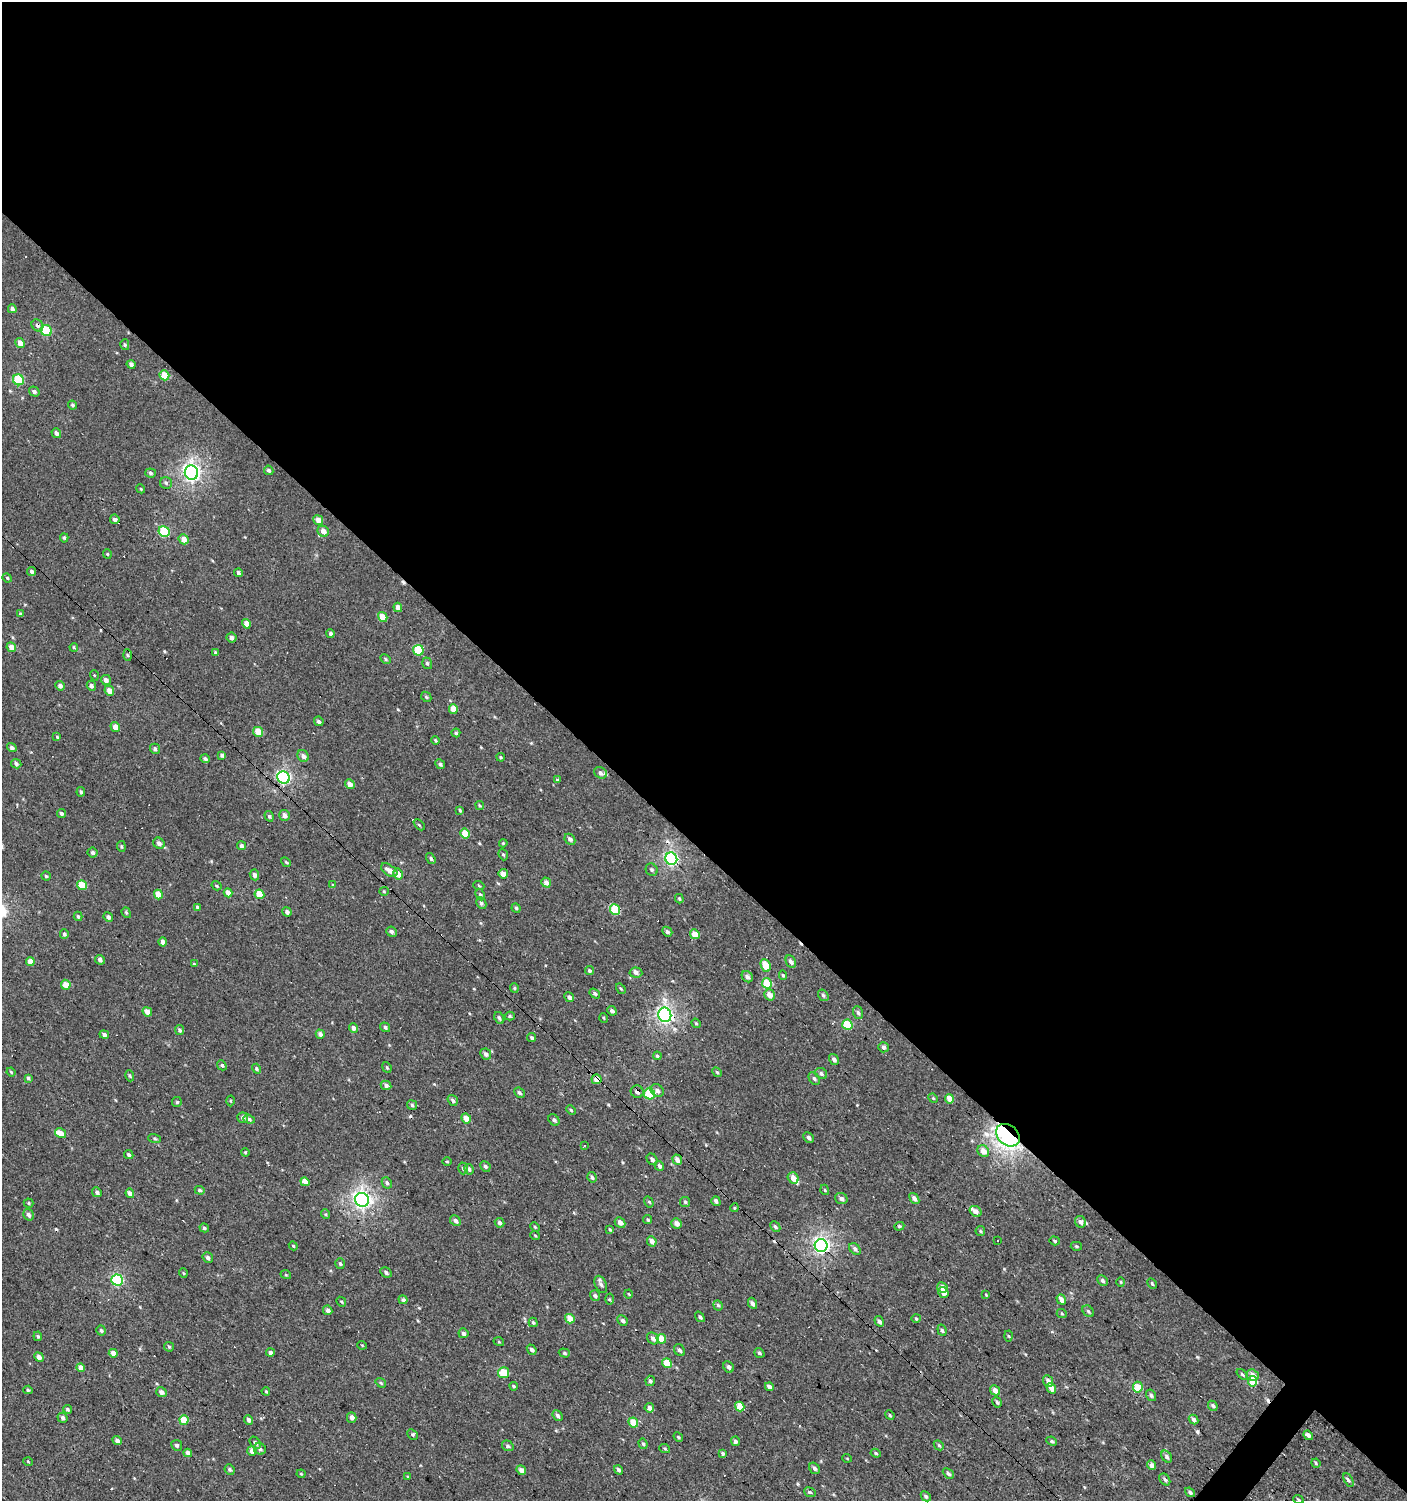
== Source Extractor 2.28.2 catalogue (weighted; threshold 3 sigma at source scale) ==
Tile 3 of 4 x 4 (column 3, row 1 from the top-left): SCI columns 2978-4382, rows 4502-6000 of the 6020 x 6000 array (HDU 1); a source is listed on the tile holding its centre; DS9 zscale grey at full resolution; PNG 1409 x 1503 px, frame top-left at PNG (2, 2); each listed source drawn as its Kron ellipse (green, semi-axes under 4 px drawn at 4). Shown black and unused: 57% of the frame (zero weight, under 2 of 3 exposures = <1% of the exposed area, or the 3 px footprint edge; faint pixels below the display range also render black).
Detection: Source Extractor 2.28.2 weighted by HDU 2 'WHT'; one run over the whole footprint, this tile lists its part. Background 9.70e-04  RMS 0.0059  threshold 0.0267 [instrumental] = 3 sigma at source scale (4.5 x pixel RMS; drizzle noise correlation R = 1.50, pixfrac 1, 0.0396/0.0396 arcsec/px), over >= 5 px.
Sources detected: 357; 10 cosmic-ray / hot-pixel residue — neither listed nor drawn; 5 inside a brighter listed object's ellipse — not listed separately; the other 342 listed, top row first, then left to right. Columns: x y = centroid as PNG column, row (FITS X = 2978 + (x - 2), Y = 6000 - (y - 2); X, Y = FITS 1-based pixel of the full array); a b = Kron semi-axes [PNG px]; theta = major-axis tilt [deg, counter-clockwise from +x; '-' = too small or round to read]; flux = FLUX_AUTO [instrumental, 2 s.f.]
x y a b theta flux
12 309 4 4 - 1.9
37 325 6 5 - 1.6
46 331 6 5 - 23
20 343 5 4 - 4.7
125 345 5 4 - 0.97
131 364 4 4 - 1.7
164 375 5 4 - 9.8
18 380 6 5 - 26
34 391 5 4 - 1.6
72 405 4 4 - 1
56 433 5 4 - 2.1
269 470 5 4 - 1.2
150 473 5 4 - 1.2
191 473 7 6 - 180
166 483 6 6 - 1.2
141 489 4 3 - 0.6
115 519 5 4 - 1.5
318 520 5 4 - 4.5
164 531 6 5 - 33
323 531 6 5 - 4.1
64 538 4 4 - 0.86
184 539 5 4 - 4.6
107 554 4 4 - 0.66
32 571 4 4 - 1.6
238 573 4 4 - 1.4
7 578 5 4 - 0.69
398 607 5 4 - 3.5
21 614 4 3 - 0.94
383 617 5 4 - 8.6
246 624 5 4 - 5.1
330 634 4 4 - 1.4
231 638 5 5 - 1.9
11 647 5 4 - 3.9
74 647 4 3 - 0.7
418 650 5 5 - 21
216 653 3 3 - 0.95
127 655 6 4 -87 0.74
385 659 5 4 - 0.81
427 663 6 4 -72 1.1
94 675 5 3 - 0.51
106 680 5 5 - 2.5
60 686 5 4 - 2.2
91 686 5 4 - 1.4
109 691 5 4 - 4.1
426 697 6 4 -45 0.83
453 709 5 4 - 6.8
319 721 5 4 - 1.5
115 727 5 4 - 4.6
258 732 5 4 - 8.9
456 733 4 4 - 0.82
57 737 4 4 - 0.73
436 740 4 3 - 0.64
12 747 5 4 - 1.6
155 749 5 5 - 1.3
222 755 4 3 - 1.5
303 756 6 5 - 2.5
501 757 4 3 - 0.69
205 759 5 4 - 1.3
16 764 5 4 - 1.5
440 764 5 4 - 1.3
600 773 7 5 -37 2
284 777 6 6 - 97
558 779 3 3 - 1.4
350 784 5 4 - 3.7
81 792 5 3 - 1
480 805 5 4 - 0.78
460 810 4 3 - 0.76
61 813 4 3 - 1.2
284 815 5 5 - 2.7
269 816 5 4 - 1
419 825 6 2 -45 0.66
465 834 5 4 - 10
570 839 6 4 -45 1.8
159 843 6 5 - 2.5
503 843 4 3 - 0.59
121 846 5 3 - 0.72
241 846 4 4 - 1.3
93 853 5 5 - 1.5
503 855 6 4 -67 0.86
431 858 6 4 -54 1.1
671 859 6 6 - 95
286 862 5 4 - 0.87
389 870 9 5 -35 4.3
652 870 6 5 - 1.3
398 874 6 5 - 5.9
503 874 5 4 - 4.1
254 875 5 4 - 2
46 876 4 4 - 0.89
546 882 5 4 - 3.2
82 885 5 4 - 13
333 885 4 4 - 0.6
217 886 5 3 - 0.68
479 886 6 3 -20 0.62
384 891 4 4 - 0.61
228 893 4 4 - 4.8
158 894 5 4 - 7.8
259 894 5 4 - 12
480 895 6 4 -61 0.93
679 899 5 3 - 0.67
481 903 6 4 -62 1.4
197 907 4 3 - 0.96
516 908 4 4 - 0.86
615 909 5 5 - 23
287 912 5 4 - 1.7
126 913 5 4 - 0.84
78 916 5 3 - 0.85
108 917 5 4 - 1.9
391 932 5 5 - 1.8
667 932 5 4 - 1.3
64 934 5 4 - 1.1
695 934 5 4 - 7.2
163 942 4 4 - 2.5
100 960 5 4 - 1.7
30 961 4 4 - 4.1
791 962 6 4 -63 2.1
194 964 4 3 - 0.65
766 965 6 4 -66 12
589 970 5 4 - 1.1
636 973 6 5 - 1.9
783 975 5 4 - 0.8
747 977 6 5 - 2
767 983 5 5 - 15
66 985 5 4 - 5.7
514 988 5 4 - 0.79
621 989 5 3 - 0.66
595 994 6 4 -34 1.4
769 995 6 5 - 5
823 995 6 4 -57 1
569 997 5 4 - 1.9
612 1011 5 4 - 1.6
147 1012 5 4 - 3.7
858 1013 6 5 - 1.2
665 1015 7 6 - 160
510 1016 5 4 - 0.8
499 1018 6 4 -61 1.4
604 1018 5 3 - 0.55
696 1023 5 4 - 0.73
847 1025 5 5 - 21
385 1027 5 4 - 1.2
353 1028 5 4 - 2.2
180 1030 5 4 - 1.1
320 1034 5 4 - 2.2
104 1035 5 4 - 1.8
532 1038 5 4 - 1.1
883 1047 5 5 - 1.4
486 1054 6 5 - 2
657 1056 4 4 - 0.99
834 1059 6 4 -56 1.9
222 1065 5 4 - 0.99
387 1067 5 4 - 0.73
256 1069 5 4 - 0.89
11 1072 4 3 - 0.6
717 1072 5 4 - 0.86
821 1074 6 5 - 1.4
130 1076 5 3 - 0.89
28 1078 4 4 - 0.86
596 1079 5 4 - 5.2
814 1079 7 5 -51 1.3
386 1085 5 4 - 1.8
657 1090 7 6 - 2.2
637 1092 6 6 - 2
519 1093 5 4 - 1.2
649 1094 5 5 - 29
933 1098 5 4 - 0.76
949 1099 5 4 - 6.6
453 1100 6 4 -54 1.4
230 1101 5 3 - 0.64
177 1102 5 5 - 0.79
412 1105 5 4 - 1.1
571 1110 5 3 - 0.7
243 1118 5 5 - 2
466 1118 5 4 - 4.6
249 1119 6 4 -18 1.4
554 1120 6 5 - 1.2
60 1133 6 4 -32 5.5
1008 1135 13 10 -40 300
808 1137 5 4 - 1.4
155 1138 6 3 -19 0.76
584 1146 3 2 - 1.2
983 1151 6 5 - 4.4
245 1152 4 3 - 0.56
129 1154 5 4 - 1.1
652 1159 6 5 - 1.7
677 1160 5 4 - 3.6
447 1161 4 3 - 0.5
485 1166 5 5 - 1.1
659 1166 5 4 - 2
463 1168 6 4 -73 1.2
469 1169 5 4 - 1.5
592 1177 5 4 - 1.1
793 1178 6 5 - 5.1
305 1182 5 4 - 5.9
387 1183 6 5 - 1.3
200 1190 5 4 - 0.82
825 1190 5 3 - 0.58
97 1192 5 4 - 1.7
130 1193 5 4 - 3.4
841 1198 6 5 - 2
914 1198 6 4 -54 2
362 1200 7 7 - 190
716 1201 5 4 - 1.6
649 1202 6 3 -57 0.8
685 1202 5 5 - 0.79
29 1203 5 4 - 0.76
734 1208 4 3 - 0.58
976 1211 6 5 - 2.8
325 1214 5 3 - 0.61
29 1215 6 4 -57 1.9
648 1220 4 4 - 0.84
455 1221 6 5 - 2
620 1222 6 5 - 3.2
1080 1222 6 5 - 2.2
499 1223 5 4 - 1.6
676 1223 5 5 - 3.5
899 1226 5 4 - 0.93
535 1227 5 3 - 0.6
775 1227 6 4 -46 0.92
204 1228 5 4 - 1.1
610 1229 4 3 - 0.62
980 1231 5 5 - 0.81
535 1235 5 3 - 0.49
998 1240 2 2 - 0.38
652 1241 5 4 - 3.4
1055 1241 5 4 - 0.87
821 1245 6 6 - 150
293 1246 4 4 - 0.62
1076 1246 5 4 - 0.85
855 1249 6 4 -47 1.6
208 1258 6 5 - 1.6
340 1264 5 5 - 1
386 1272 6 5 - 1.5
183 1273 5 3 - 0.5
286 1275 5 3 - 0.52
117 1280 5 5 - 57
1102 1280 6 4 -46 1.3
1121 1282 5 3 - 0.54
601 1284 9 5 -65 2
1152 1284 6 4 -62 0.83
942 1287 6 5 - 4
943 1292 6 4 -55 3.9
628 1294 4 3 - 0.51
986 1295 4 3 - 0.47
595 1296 5 5 - 1.3
609 1299 5 3 - 0.64
403 1300 4 4 - 1.5
1061 1300 5 4 - 3.5
341 1302 5 3 - 0.64
753 1303 6 4 -64 1.8
718 1305 5 4 - 1.2
328 1310 5 4 - 2.3
1088 1311 7 5 -47 0.99
1062 1314 5 3 - 0.61
700 1317 6 4 -52 1.1
916 1318 5 4 - 0.79
570 1319 5 4 - 7
622 1320 5 4 - 1.5
879 1321 5 4 - 1.8
533 1322 5 4 - 0.95
942 1330 6 4 -70 1.1
101 1331 5 4 - 1.2
463 1333 5 5 - 1.2
38 1336 5 4 - 0.82
1008 1336 5 3 - 0.57
653 1338 7 5 -43 2.3
661 1339 5 4 - 9.1
499 1342 5 3 - 0.54
362 1345 4 3 - 0.46
169 1347 5 4 - 0.83
532 1350 6 4 -51 1.4
680 1350 6 5 - 1.4
113 1353 4 4 - 4
270 1353 4 4 - 2
564 1353 6 4 -18 0.98
759 1353 5 4 - 0.96
39 1357 5 4 - 2.6
667 1363 5 4 - 12
729 1367 6 5 - 1.7
81 1368 4 4 - 4.3
504 1373 5 5 - 12
1242 1374 6 4 -42 0.9
1253 1375 6 5 - 3.3
650 1381 5 4 - 1.2
1048 1381 6 5 - 3.1
1252 1381 5 4 - 16
381 1383 5 3 - 0.78
514 1386 4 3 - 0.65
769 1387 4 4 - 2.7
1138 1387 5 5 - 11
1051 1388 5 4 - 4
28 1390 5 4 - 0.85
995 1390 5 4 - 4.1
266 1391 4 3 - 0.66
161 1392 5 4 - 2.3
1151 1395 6 5 - 1.2
997 1402 5 3 - 0.93
1213 1406 5 4 - 1.1
740 1407 5 4 - 9.8
649 1408 5 4 - 2.6
67 1409 5 4 - 1.1
890 1415 5 4 - 0.65
558 1416 5 4 - 1.5
63 1418 5 5 - 1.4
352 1418 5 4 - 2.2
1194 1419 5 4 - 1.4
184 1420 5 4 - 10
249 1420 5 4 - 2
633 1422 5 4 - 10
412 1435 6 4 -44 1
1308 1435 5 4 - 2.8
678 1437 5 4 - 0.77
117 1440 5 4 - 2
735 1441 5 4 - 1.9
1052 1441 5 4 - 0.91
255 1443 7 5 -51 1.6
643 1444 5 4 - 0.98
177 1445 5 5 - 1.3
939 1445 5 4 - 0.82
508 1446 6 5 - 1.2
260 1449 6 5 - 1.4
665 1449 5 3 - 0.63
252 1451 5 4 - 3.7
188 1453 4 3 - 2.1
876 1453 5 4 - 0.85
723 1454 4 3 - 1.5
1167 1457 6 4 -52 1.3
847 1458 5 3 - 0.5
28 1462 5 3 - 0.49
1316 1463 5 4 - 0.66
1151 1465 5 4 - 2.8
814 1468 6 5 - 1.7
230 1470 5 5 - 1
521 1470 5 4 - 3.5
618 1470 5 4 - 1.6
948 1473 6 4 -42 1.3
301 1474 4 4 - 0.55
408 1477 4 3 - 0.55
1165 1479 6 5 - 1.5
1348 1480 7 4 -62 1.3
810 1492 6 4 -21 0.85
1190 1492 5 4 - 1.2
926 1496 6 3 -45 0.94
1298 1499 5 3 - 0.55
Overlapping masked pixels (flux is a lower limit): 7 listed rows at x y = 37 325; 284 777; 671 859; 665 1015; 596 1079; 637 1092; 1008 1135